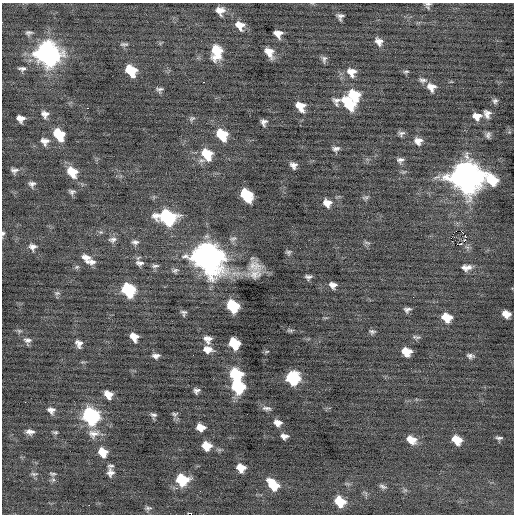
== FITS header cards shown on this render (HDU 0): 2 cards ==
NAXIS1  =                  512 / Axis length
NAXIS2  =                  512 / Axis length

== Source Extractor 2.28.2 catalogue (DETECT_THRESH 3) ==
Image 512 x 512 px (HDU 0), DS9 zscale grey, 1 PNG px = 1 image px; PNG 516 x 516 px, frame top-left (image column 1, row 512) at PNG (2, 3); no overlay
Background -0.0649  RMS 0.88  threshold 2.63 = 3 sigma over >= 5 px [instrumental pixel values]
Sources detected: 129; all 129 listed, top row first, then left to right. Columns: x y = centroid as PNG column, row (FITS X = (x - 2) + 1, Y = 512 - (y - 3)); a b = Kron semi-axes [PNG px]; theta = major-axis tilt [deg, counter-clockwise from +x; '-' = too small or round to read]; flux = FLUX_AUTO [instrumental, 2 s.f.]
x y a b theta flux
428 4 9 5 8 160
220 11 9 9 - 500
340 16 6 6 - 220
240 25 10 8 -47 620
29 33 9 6 6 180
278 33 8 7 - 510
379 41 9 7 -55 380
124 44 11 5 0 140
217 52 14 9 86 1700
269 52 10 7 -60 610
48 54 12 11 - 38000
324 59 9 5 89 170
22 68 10 5 -1 200
131 70 10 8 -46 2000
351 72 12 11 - 620
406 72 8 5 7 100
423 80 11 6 -11 190
204 82 3 2 - 110
431 87 10 9 - 510
159 89 7 5 -5 160
354 95 11 9 -50 2200
495 101 7 6 - 160
349 104 17 10 -27 2500
300 106 9 8 - 790
88 108 2 2 - 110
45 114 10 8 -48 320
487 114 10 8 -73 320
477 116 10 8 -3 540
21 118 7 6 - 400
192 119 9 6 42 130
264 122 6 5 - 220
401 134 7 6 - 190
59 135 10 8 -52 2200
222 135 10 8 -51 2000
488 135 8 6 85 190
45 141 11 9 -14 390
418 141 9 8 - 410
336 149 9 6 5 200
207 154 12 11 - 1700
400 160 9 6 9 200
293 165 7 6 - 280
14 170 9 7 -4 220
72 172 12 9 -49 1200
466 177 13 12 - 94000
492 180 13 9 -38 1900
32 184 8 7 - 210
72 192 8 6 -2 160
246 195 10 8 -51 3200
365 197 9 5 11 140
327 203 9 8 - 520
167 217 13 9 -18 8100
456 231 2 2 - 20
101 232 6 5 - 110
3 233 6 5 - 120
465 235 3 2 - 320
233 239 12 5 17 180
112 240 11 7 9 230
465 240 3 3 - 110
135 242 9 6 0 190
367 243 10 4 -6 110
461 244 3 2 - 660
32 247 10 8 -9 300
467 247 8 4 -36 130
288 252 7 6 - 130
86 257 12 6 -19 370
207 257 15 12 -47 74000
91 262 13 5 -7 300
139 263 10 7 -9 240
155 266 9 4 3 150
255 266 23 18 -4 1100
77 267 7 5 21 110
466 268 13 7 3 390
175 270 9 6 18 160
255 274 22 14 3 660
308 277 6 4 -1 170
333 285 7 6 - 300
128 290 10 8 -49 5100
57 293 8 5 2 140
233 306 9 8 - 3400
407 310 6 5 - 180
184 313 5 5 - 150
506 314 8 6 -22 530
446 317 9 8 - 1200
290 330 9 5 -10 120
19 331 7 5 -8 110
372 332 7 5 -4 140
134 337 8 7 - 570
418 337 9 5 -8 130
208 339 9 8 - 390
27 340 10 9 - 260
234 343 9 8 - 2200
79 344 10 7 -73 310
208 349 11 8 -6 500
267 351 8 4 2 79
406 352 8 7 - 950
156 356 9 5 3 240
470 356 8 5 -12 180
236 374 9 8 - 3800
293 378 9 9 - 5300
238 387 9 8 - 5200
196 391 6 5 - 200
108 394 9 7 -43 600
267 408 11 5 -8 200
51 410 10 8 -18 310
174 414 7 5 -1 120
153 415 6 5 - 150
91 416 10 9 - 12000
277 423 9 7 -17 380
200 427 8 6 -9 690
30 432 10 6 -3 290
55 432 7 5 0 100
93 434 15 11 9 510
284 436 7 5 -6 270
499 438 8 4 -1 140
411 440 11 8 -29 660
457 440 9 7 -36 920
206 446 8 7 - 940
103 452 9 7 -48 960
111 466 8 4 7 110
241 468 8 7 - 760
110 472 8 6 -90 300
34 474 11 5 0 130
52 474 9 5 -5 120
182 480 10 9 - 2700
273 485 12 8 -44 1500
383 486 10 5 -21 160
340 501 9 8 - 1400
148 508 8 5 5 130
191 514 2 2 - 560
At the frame edge (FLAGS 8, measured only in part): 3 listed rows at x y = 428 4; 3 233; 191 514